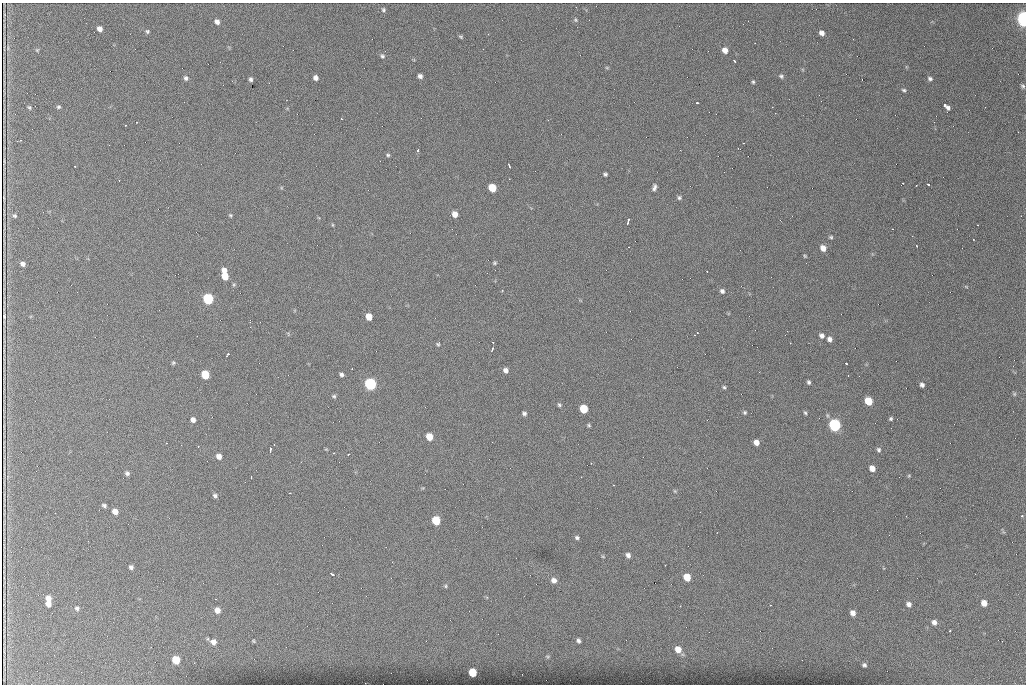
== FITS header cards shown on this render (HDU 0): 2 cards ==
NAXIS1  =                 1024 /fastest changing axis
NAXIS2  =                  682 /next to fastest changing axis

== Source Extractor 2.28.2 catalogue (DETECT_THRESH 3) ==
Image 1024 x 682 px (HDU 0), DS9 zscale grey, 1 PNG px = 1 image px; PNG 1028 x 686 px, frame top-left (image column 1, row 682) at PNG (2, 3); no overlay
Background 1130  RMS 24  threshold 71.3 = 3 sigma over >= 5 px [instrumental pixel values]
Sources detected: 144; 1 with non-positive FLUX_AUTO (blend fragments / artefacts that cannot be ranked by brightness) is not listed; the other 143 listed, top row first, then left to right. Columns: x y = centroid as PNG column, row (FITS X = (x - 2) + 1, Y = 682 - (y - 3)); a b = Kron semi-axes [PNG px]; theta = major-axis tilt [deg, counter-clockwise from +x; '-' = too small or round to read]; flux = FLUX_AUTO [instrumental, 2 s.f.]
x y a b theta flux
383 10 6 6 - 3000
1024 19 7 4 -79 720000
575 20 6 5 - 2400
217 22 6 5 - 6800
100 29 5 5 - 8400
147 31 5 5 - 2600
822 33 5 4 - 7200
461 37 6 4 -30 2100
37 50 5 5 - 1600
725 50 6 5 - 10000
382 56 7 6 - 3600
734 61 4 2 - 2200
607 68 5 3 - 1600
420 76 5 4 - 5400
781 76 7 5 -37 3100
316 77 5 4 - 6900
186 78 6 5 - 4000
930 78 6 5 - 3400
251 79 4 3 - 3500
753 82 4 4 - 2200
1023 86 6 4 -75 3100
904 90 5 3 - 2500
697 102 3 3 - 3700
946 106 8 4 -50 11000
29 107 5 4 - 2300
59 107 5 4 - 2400
775 113 3 2 - 1200
342 119 3 2 - 1800
137 122 2 2 - 890
17 141 2 2 - 1200
418 150 4 3 - 2100
388 155 6 4 -15 2300
75 166 3 2 - 3100
509 166 4 2 - 2200
605 174 4 4 - 3000
509 179 3 2 - 1300
119 180 2 2 - 950
903 183 3 2 - 2100
928 184 3 3 - 4400
654 187 9 5 76 4800
492 188 6 5 - 45000
679 198 5 5 - 2900
455 214 5 5 - 14000
230 215 5 4 - 2000
15 216 5 5 - 2600
628 221 6 2 78 3900
333 225 5 3 - 1400
892 229 2 2 - 1000
831 237 5 4 - 2300
917 246 2 2 - 1300
823 248 6 5 - 12000
805 256 4 3 - 1700
494 263 5 4 - 2100
23 264 5 4 - 5800
224 270 6 5 - 8300
707 271 3 2 - 1300
225 276 6 5 - 30000
502 290 3 3 - 1400
722 291 6 6 - 4300
208 299 6 6 - 170000
4 316 6 2 -88 2500
369 317 6 5 - 21000
696 334 6 2 47 2800
821 336 6 5 - 5600
829 339 5 5 - 6600
493 342 2 2 - 1200
790 343 3 2 - 2800
438 344 6 5 - 2200
492 349 5 2 - 1700
228 354 4 2 - 7800
173 363 5 4 - 2300
846 363 3 3 - 3700
506 370 6 5 - 7100
341 374 4 4 - 3800
205 375 6 5 - 54000
848 376 2 2 - 1400
809 382 5 4 - 2900
370 384 6 6 - 280000
922 385 5 4 - 4500
724 387 4 4 - 2300
1014 394 5 5 - 2200
334 396 5 5 - 2600
868 401 6 5 - 41000
559 405 5 4 - 2500
583 409 6 5 - 56000
745 412 4 4 - 2300
524 413 5 4 - 3800
805 413 5 3 - 2400
891 419 4 4 - 2500
193 420 5 5 - 6800
589 425 5 4 - 2100
834 425 6 6 - 320000
429 437 6 5 - 24000
756 442 5 5 - 10000
166 443 2 2 - 800
270 450 5 2 - 3900
879 450 6 5 - 3400
334 453 3 2 - 1200
348 454 3 2 - 2500
219 456 6 5 - 8900
591 463 2 2 - 850
872 468 6 5 - 13000
127 473 6 5 - 3800
909 476 5 3 - 1500
251 477 3 2 - 1400
675 491 5 4 - 1800
290 493 3 2 - 1500
215 495 6 5 - 3500
104 505 4 4 - 3200
115 511 5 5 - 11000
55 513 2 2 - 720
1022 516 3 3 - 4800
436 520 6 5 - 63000
577 537 6 5 - 3200
88 541 2 2 - 900
628 555 6 5 - 5800
603 557 5 3 - 1500
392 562 2 2 - 890
131 567 4 4 - 4100
333 574 4 3 - 8800
975 574 2 2 - 2400
687 577 6 5 - 32000
554 580 7 6 - 7600
445 586 5 5 - 2300
48 598 6 5 - 11000
984 603 5 5 - 15000
48 604 6 5 - 8600
909 604 6 5 - 6000
770 605 2 2 - 820
680 606 3 2 - 2700
77 608 6 5 - 3500
217 610 7 6 - 11000
853 613 6 5 - 8800
934 622 6 5 - 6600
950 631 3 2 - 2500
253 641 6 4 -28 2100
578 641 6 5 - 4000
213 642 8 7 - 9500
678 649 7 6 - 18000
548 657 6 5 - 2300
176 660 6 5 - 47000
864 665 4 4 - 3400
472 672 6 5 - 48000
At the frame edge (FLAGS 8, measured only in part): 1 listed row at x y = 1024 19
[1 non-positive-flux detection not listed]

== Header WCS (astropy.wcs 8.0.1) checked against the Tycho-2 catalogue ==
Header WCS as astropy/WCSLIB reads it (CRVAL/CRPIX/CD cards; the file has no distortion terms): RA---TAN/DEC--TAN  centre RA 07:06:07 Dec +31:10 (106.53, +31.16 deg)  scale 1.44 arcsec/px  FOV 24.5' x 16.3'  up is -93 deg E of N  parity flipped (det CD > 0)
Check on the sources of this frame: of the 60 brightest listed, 9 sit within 2.2 arcsec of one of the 16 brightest Tycho-2 stars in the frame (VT <= 12.35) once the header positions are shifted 0.42 arcsec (0.18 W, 0.38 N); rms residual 0.96 arcsec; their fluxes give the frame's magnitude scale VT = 23.47 - 2.5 log10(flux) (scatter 0.21 mag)
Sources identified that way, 9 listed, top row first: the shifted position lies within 2.2 arcsec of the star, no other Tycho-2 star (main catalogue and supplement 1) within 4.4 arcsec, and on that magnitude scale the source's flux lands within +1.5 / -3 mag of the star's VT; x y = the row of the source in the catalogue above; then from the Tycho-2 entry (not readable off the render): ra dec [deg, ICRS J2000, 3 dp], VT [Tycho-2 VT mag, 2 dp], TYC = Tycho-2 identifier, HIP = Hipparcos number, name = IAU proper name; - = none
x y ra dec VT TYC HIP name
492 188 106.458 +31.151 12.35 2438-728-1 - -
208 299 106.516 +31.041 10.39 2438-398-1 - -
205 375 106.551 +31.041 11.84 2438-663-1 - -
370 384 106.552 +31.106 9.20 2438-180-1 - -
868 401 106.550 +31.305 11.61 2438-184-1 - -
583 409 106.559 +31.192 11.79 2438-1039-1 - -
834 425 106.562 +31.292 10.01 2438-106-1 - -
436 520 106.614 +31.135 11.36 2438-550-1 - -
472 672 106.684 +31.152 11.76 2438-931-1 - -